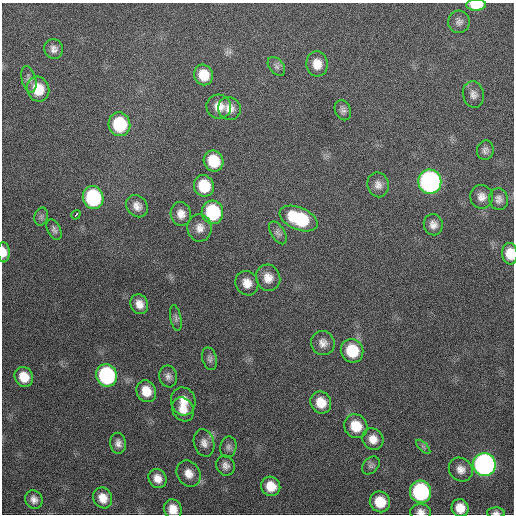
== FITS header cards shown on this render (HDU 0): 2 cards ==
NAXIS1  =                  512 / Axis length
NAXIS2  =                  512 / Axis length

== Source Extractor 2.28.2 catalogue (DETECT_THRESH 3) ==
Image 512 x 512 px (HDU 0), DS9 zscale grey, 1 PNG px = 1 image px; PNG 516 x 516 px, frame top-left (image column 1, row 512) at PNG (2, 3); each listed source drawn as its Kron ellipse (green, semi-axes under 4 px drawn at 4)
Background 330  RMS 18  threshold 54.7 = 3 sigma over >= 5 px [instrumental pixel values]
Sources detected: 68; all 68 listed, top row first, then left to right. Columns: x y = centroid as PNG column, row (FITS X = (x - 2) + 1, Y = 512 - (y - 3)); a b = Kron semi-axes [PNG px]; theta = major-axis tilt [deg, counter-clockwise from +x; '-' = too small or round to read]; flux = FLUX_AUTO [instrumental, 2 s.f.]
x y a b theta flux
476 5 10 5 1 32000
459 22 11 10 - 6300
54 49 10 9 - 6900
317 64 12 11 - 16000
276 66 11 7 -51 4700
204 75 10 9 - 23000
29 79 13 7 -75 5800
38 89 12 11 - 31000
473 94 13 10 -76 7700
219 107 12 12 - 15000
229 109 12 11 - 11000
343 110 10 8 -68 4900
119 124 12 11 - 71000
485 150 9 8 - 5100
214 161 11 9 -60 37000
430 182 12 11 - 400000
378 185 12 10 -78 8600
204 186 11 10 - 39000
482 197 12 11 - 9300
93 198 11 10 - 120000
499 199 11 9 -77 6500
137 206 12 10 -49 9200
212 212 12 10 -76 95000
181 214 12 10 -78 11000
76 215 5 3 - 9700
41 217 9 6 76 3700
299 219 20 11 -23 75000
433 225 10 9 - 8000
200 228 14 12 -83 11000
54 230 11 6 -65 4200
278 233 13 7 -58 4500
4 252 10 6 -88 11000
510 254 11 7 -84 21000
268 278 13 12 - 14000
247 283 12 11 - 14000
139 304 10 8 -66 11000
176 318 13 5 -80 4100
323 343 12 11 - 9700
352 351 12 11 - 47000
210 359 11 7 -75 4500
107 375 11 10 - 160000
168 376 11 9 -79 6200
24 377 10 9 - 21000
146 391 11 9 -64 21000
183 401 14 12 -77 17000
321 403 11 10 - 20000
183 409 12 10 -62 15000
356 426 12 11 - 28000
373 439 11 10 - 12000
118 443 10 8 -82 6800
204 443 14 10 -73 8800
228 447 10 8 77 4800
423 447 9 3 -45 2200
484 464 11 11 - 490000
371 465 10 7 47 4000
225 466 10 9 - 6500
461 469 12 11 - 10000
188 474 14 11 -58 13000
157 479 10 8 -57 11000
271 486 10 9 - 20000
421 492 11 10 - 160000
103 498 11 9 -61 15000
34 499 9 8 - 7000
380 502 10 10 - 29000
460 508 9 8 - 16000
173 509 10 9 - 15000
420 512 10 8 1 7300
496 513 9 5 0 3700
At the frame edge (FLAGS 8, measured only in part): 6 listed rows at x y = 476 5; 4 252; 510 254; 173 509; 420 512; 496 513